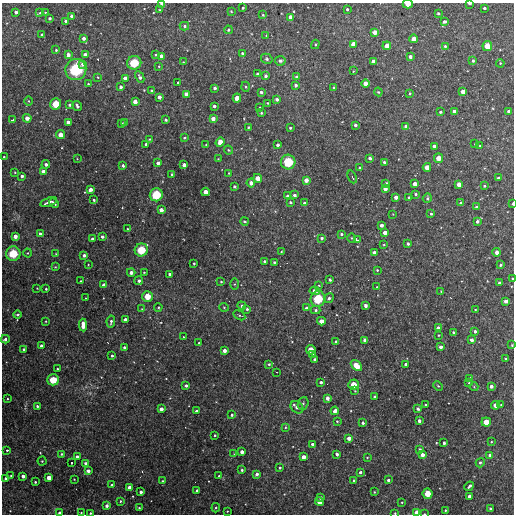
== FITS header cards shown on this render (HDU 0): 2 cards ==
NAXIS1  =                  512
NAXIS2  =                  512

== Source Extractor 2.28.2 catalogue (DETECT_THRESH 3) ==
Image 512 x 512 px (HDU 0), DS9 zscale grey, 1 PNG px = 1 image px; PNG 516 x 516 px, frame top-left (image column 1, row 512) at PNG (2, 3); each listed source drawn as its Kron ellipse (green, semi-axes under 4 px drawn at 4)
Background 3180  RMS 170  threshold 517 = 3 sigma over >= 5 px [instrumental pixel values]
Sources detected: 336; all 336 listed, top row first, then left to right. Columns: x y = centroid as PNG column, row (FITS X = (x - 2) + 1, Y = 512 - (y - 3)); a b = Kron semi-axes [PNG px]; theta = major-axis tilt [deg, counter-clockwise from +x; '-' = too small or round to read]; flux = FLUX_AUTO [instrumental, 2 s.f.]
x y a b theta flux
469 3 4 2 - 32000
162 4 4 2 - 50000
408 4 5 3 - 110000
243 8 3 2 - 16000
484 8 3 3 - 24000
347 9 3 3 - 20000
159 10 3 2 - 14000
231 11 3 2 - 9600
16 12 3 3 - 35000
45 12 2 2 - 8500
40 13 4 3 - 14000
438 13 3 3 - 20000
263 15 4 4 - 13000
71 16 3 3 - 28000
290 17 4 3 - 63000
50 18 3 3 - 25000
66 21 3 3 - 28000
445 21 3 3 - 41000
184 26 5 4 - 25000
228 30 4 3 - 17000
375 32 4 4 - 75000
42 34 3 3 - 16000
266 36 3 3 - 7900
84 38 3 3 - 38000
414 39 4 4 - 83000
315 44 5 4 - 13000
353 44 4 4 - 76000
387 46 4 4 - 75000
445 46 3 3 - 20000
487 46 5 5 - 150000
56 50 3 3 - 16000
242 53 4 3 - 20000
68 55 4 4 - 63000
85 55 4 4 - 66000
156 55 4 3 - 15000
161 56 4 4 - 71000
410 57 3 3 - 38000
267 59 6 5 - 23000
280 61 5 4 - 30000
473 61 4 3 - 22000
183 62 2 2 - 8300
373 62 4 4 - 74000
134 63 7 6 - 290000
500 63 4 3 - 13000
82 64 4 4 - 30000
159 66 4 4 - 12000
76 70 11 10 - 580000
353 71 3 2 - 7200
257 74 4 3 - 18000
266 76 4 3 - 30000
98 77 3 2 - 10000
140 77 6 4 -64 34000
297 77 3 3 - 37000
125 78 4 3 - 59000
178 83 3 3 - 24000
366 83 4 4 - 81000
88 84 3 3 - 13000
295 85 3 3 - 34000
121 87 3 3 - 32000
245 87 5 3 - 13000
334 87 3 3 - 11000
215 88 3 3 - 34000
151 90 3 3 - 11000
261 92 3 3 - 26000
378 92 4 3 - 11000
463 92 4 4 - 77000
410 93 3 3 - 14000
186 94 4 4 - 78000
159 97 4 3 - 58000
237 98 4 4 - 100000
277 99 3 3 - 33000
29 101 5 3 - 12000
135 102 4 4 - 69000
268 103 3 2 - 11000
56 104 5 5 - 200000
70 105 3 3 - 27000
77 106 5 3 - 31000
214 106 3 3 - 32000
260 107 3 2 - 11000
454 111 4 3 - 60000
508 111 4 4 - 25000
441 112 3 3 - 20000
261 113 3 3 - 14000
27 118 4 4 - 66000
213 119 4 4 - 70000
12 120 3 2 - 12000
166 120 3 3 - 21000
68 122 4 3 - 65000
125 122 3 3 - 20000
122 124 3 3 - 15000
355 125 3 3 - 28000
406 126 3 3 - 36000
248 127 4 3 - 12000
290 128 3 3 - 17000
60 135 4 4 - 97000
184 138 3 3 - 20000
149 139 4 3 - 11000
220 142 5 4 - 120000
146 144 3 3 - 24000
475 144 3 3 - 8500
206 145 2 2 - 11000
278 145 3 3 - 35000
434 146 4 3 - 47000
480 146 3 3 - 15000
228 150 4 3 - 14000
4 157 3 2 - 14000
370 158 4 3 - 37000
438 158 5 4 - 110000
77 159 3 3 - 7300
218 159 3 2 - 8900
288 162 7 7 - 340000
384 162 3 3 - 28000
158 163 4 3 - 42000
46 164 4 4 - 33000
184 165 4 4 - 66000
123 166 3 3 - 31000
427 167 4 4 - 100000
359 168 3 3 - 21000
43 171 4 3 - 50000
15 172 2 2 - 8300
229 173 3 2 - 8300
172 174 3 2 - 12000
22 176 3 3 - 28000
352 177 6 2 -68 11000
258 178 4 4 - 99000
498 178 3 3 - 21000
306 180 4 4 - 70000
251 183 4 4 - 50000
386 183 3 3 - 25000
415 184 4 4 - 79000
459 184 4 4 - 76000
234 186 3 3 - 20000
484 186 3 2 - 18000
385 189 4 3 - 53000
90 190 4 3 - 65000
205 192 4 4 - 91000
415 194 4 3 - 22000
156 195 6 6 - 290000
294 195 3 3 - 33000
288 196 4 3 - 42000
396 197 3 3 - 51000
409 198 3 3 - 21000
427 198 5 4 - 17000
94 200 3 3 - 19000
49 202 9 3 20 48000
290 202 3 3 - 17000
54 203 5 3 - 26000
304 203 3 3 - 33000
461 203 3 3 - 32000
513 203 3 2 - 19000
476 207 3 3 - 17000
161 210 4 4 - 64000
393 214 2 2 - 6200
431 214 3 3 - 17000
244 221 4 4 - 22000
477 221 4 3 - 34000
381 225 3 3 - 46000
127 229 3 2 - 13000
385 233 4 4 - 66000
40 234 4 3 - 44000
341 234 3 3 - 23000
15 236 4 4 - 58000
102 237 3 3 - 35000
322 238 4 4 - 24000
351 238 5 3 - 9800
92 239 3 3 - 24000
357 240 4 3 - 17000
408 244 3 3 - 25000
384 245 3 2 - 10000
141 250 7 6 - 260000
281 252 4 3 - 10000
497 252 4 3 - 65000
28 253 4 3 - 8900
374 253 4 3 - 45000
13 254 7 7 - 290000
56 254 3 2 - 8300
84 255 3 3 - 33000
264 261 3 3 - 22000
274 262 3 3 - 17000
194 263 3 2 - 13000
88 265 2 2 - 7300
500 265 4 3 - 22000
55 267 3 3 - 8900
377 270 3 3 - 11000
131 272 4 4 - 49000
144 272 4 2 - 8100
170 274 4 3 - 56000
512 278 3 2 - 12000
330 280 3 3 - 21000
80 281 3 2 - 7300
139 281 4 4 - 33000
221 282 4 3 - 15000
499 283 3 3 - 17000
234 284 5 4 - 12000
104 285 4 4 - 68000
319 285 4 3 - 11000
377 287 3 2 - 7800
37 288 2 2 - 6800
46 289 3 3 - 14000
315 291 5 4 - 63000
441 291 2 2 - 7200
147 296 5 5 - 160000
85 298 3 2 - 7000
329 298 5 4 - 27000
318 299 8 7 - 320000
506 301 4 4 - 56000
242 306 4 4 - 22000
365 306 4 3 - 50000
158 307 4 3 - 13000
224 307 5 4 - 14000
306 308 4 4 - 33000
142 309 4 3 - 9600
247 309 3 3 - 24000
475 309 3 2 - 9200
316 310 5 4 - 21000
17 315 4 3 - 15000
239 315 6 4 -31 15000
125 320 3 3 - 50000
46 321 3 2 - 11000
111 321 6 3 80 26000
321 321 4 4 - 100000
83 325 6 4 -86 130000
438 328 4 3 - 42000
475 331 3 3 - 30000
453 332 3 3 - 14000
438 335 3 2 - 14000
183 337 2 2 - 8700
5 339 4 4 - 37000
365 340 4 4 - 51000
472 340 4 3 - 44000
336 341 3 3 - 19000
199 343 3 3 - 14000
512 345 3 2 - 9500
42 346 3 3 - 47000
124 347 3 3 - 19000
440 347 3 3 - 39000
23 349 3 3 - 16000
311 350 5 4 - 130000
224 351 3 3 - 53000
313 354 3 2 - 15000
112 356 4 3 - 20000
315 359 3 3 - 28000
506 359 3 2 - 12000
269 364 4 3 - 19000
406 364 3 3 - 40000
356 366 6 4 -43 160000
57 369 3 2 - 13000
277 372 2 2 - 6800
470 378 4 4 - 12000
53 380 6 5 - 220000
321 382 3 3 - 31000
469 383 4 3 - 12000
186 385 3 3 - 28000
353 385 5 5 - 140000
438 386 5 3 - 12000
491 386 4 3 - 41000
474 387 4 3 - 8100
355 391 3 3 - 10000
374 397 3 3 - 18000
327 398 4 3 - 55000
7 399 4 3 - 11000
303 403 6 5 - 26000
425 405 3 3 - 13000
496 405 4 4 - 86000
501 405 3 2 - 10000
37 406 3 3 - 20000
297 407 7 5 -39 46000
161 409 4 4 - 61000
418 409 4 4 - 33000
196 411 3 3 - 24000
335 411 4 3 - 67000
232 415 3 3 - 22000
337 421 3 3 - 13000
419 421 3 3 - 42000
486 422 5 4 - 120000
363 423 4 3 - 32000
285 427 4 3 - 12000
215 435 3 2 - 13000
349 438 4 4 - 65000
491 442 4 3 - 9800
444 443 3 3 - 29000
313 445 4 3 - 62000
420 449 3 3 - 26000
7 450 3 3 - 16000
242 452 4 3 - 56000
61 454 4 3 - 14000
234 454 3 3 - 8400
337 454 4 3 - 30000
422 455 4 4 - 54000
490 455 4 3 - 51000
77 457 4 3 - 41000
304 457 4 4 - 63000
367 457 4 4 - 12000
42 461 4 4 - 13000
72 463 3 2 - 16000
85 463 3 3 - 26000
480 463 5 4 - 20000
280 468 3 3 - 14000
242 470 3 3 - 20000
88 471 4 3 - 49000
360 472 3 3 - 26000
257 474 3 3 - 35000
11 476 3 2 - 9500
23 476 4 3 - 43000
219 476 3 3 - 12000
6 478 4 3 - 39000
49 478 4 4 - 83000
74 479 3 2 - 6700
388 480 3 3 - 25000
163 481 3 2 - 9600
354 481 3 3 - 20000
35 482 3 3 - 15000
112 485 4 3 - 21000
469 486 5 3 - 30000
130 488 4 4 - 73000
197 490 3 3 - 26000
141 492 3 3 - 34000
374 492 2 2 - 9200
427 494 5 5 - 180000
469 496 3 3 - 46000
320 497 3 3 - 30000
120 501 3 2 - 13000
319 502 4 4 - 92000
402 502 3 3 - 9000
107 506 3 3 - 37000
139 508 3 3 - 12000
216 508 4 3 - 12000
490 509 3 3 - 25000
445 510 3 2 - 12000
227 511 3 2 - 7700
417 512 4 4 - 82000
60 513 3 3 - 49000
81 513 2 2 - 9100
90 513 3 2 - 12000
395 513 3 2 - 11000
424 514 2 2 - 9900
At the frame edge (FLAGS 8, measured only in part): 12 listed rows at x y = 469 3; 162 4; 408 4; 513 203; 512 278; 512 345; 417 512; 60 513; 81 513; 90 513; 395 513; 424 514

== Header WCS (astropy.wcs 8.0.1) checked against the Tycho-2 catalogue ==
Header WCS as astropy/WCSLIB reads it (CRVAL/CRPIX/CD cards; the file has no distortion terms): RA---TAN/DEC--TAN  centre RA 03:52:39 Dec +04:30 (58.16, +4.51 deg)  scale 3.52 arcsec/px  FOV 30.0' x 30.0'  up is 0 deg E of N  parity normal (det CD < 0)
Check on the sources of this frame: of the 60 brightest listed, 8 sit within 5.3 arcsec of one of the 9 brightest Tycho-2 stars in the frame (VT <= 12.15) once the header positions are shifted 1.64 arcsec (0.78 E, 1.44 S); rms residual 2.50 arcsec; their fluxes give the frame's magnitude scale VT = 24.75 - 2.5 log10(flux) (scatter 0.09 mag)
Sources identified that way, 8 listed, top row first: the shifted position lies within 5.3 arcsec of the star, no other Tycho-2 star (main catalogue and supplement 1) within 10.6 arcsec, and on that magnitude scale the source's flux lands within +1.5 / -3 mag of the star's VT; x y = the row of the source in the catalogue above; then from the Tycho-2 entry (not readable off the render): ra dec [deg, ICRS J2000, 3 dp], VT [Tycho-2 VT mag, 2 dp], TYC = Tycho-2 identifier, HIP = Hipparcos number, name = IAU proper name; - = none
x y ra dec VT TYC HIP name
134 63 58.285 +4.698 11.19 69-915-1 - -
76 70 58.342 +4.692 10.28 69-806-1 - -
288 162 58.134 +4.600 10.97 69-832-1 - -
156 195 58.263 +4.569 10.97 69-863-1 - -
141 250 58.277 +4.515 11.98 69-966-1 - -
13 254 58.403 +4.512 11.05 69-1266-1 - -
318 299 58.105 +4.467 10.90 69-814-1 - -
53 380 58.364 +4.388 12.15 69-822-1 - -